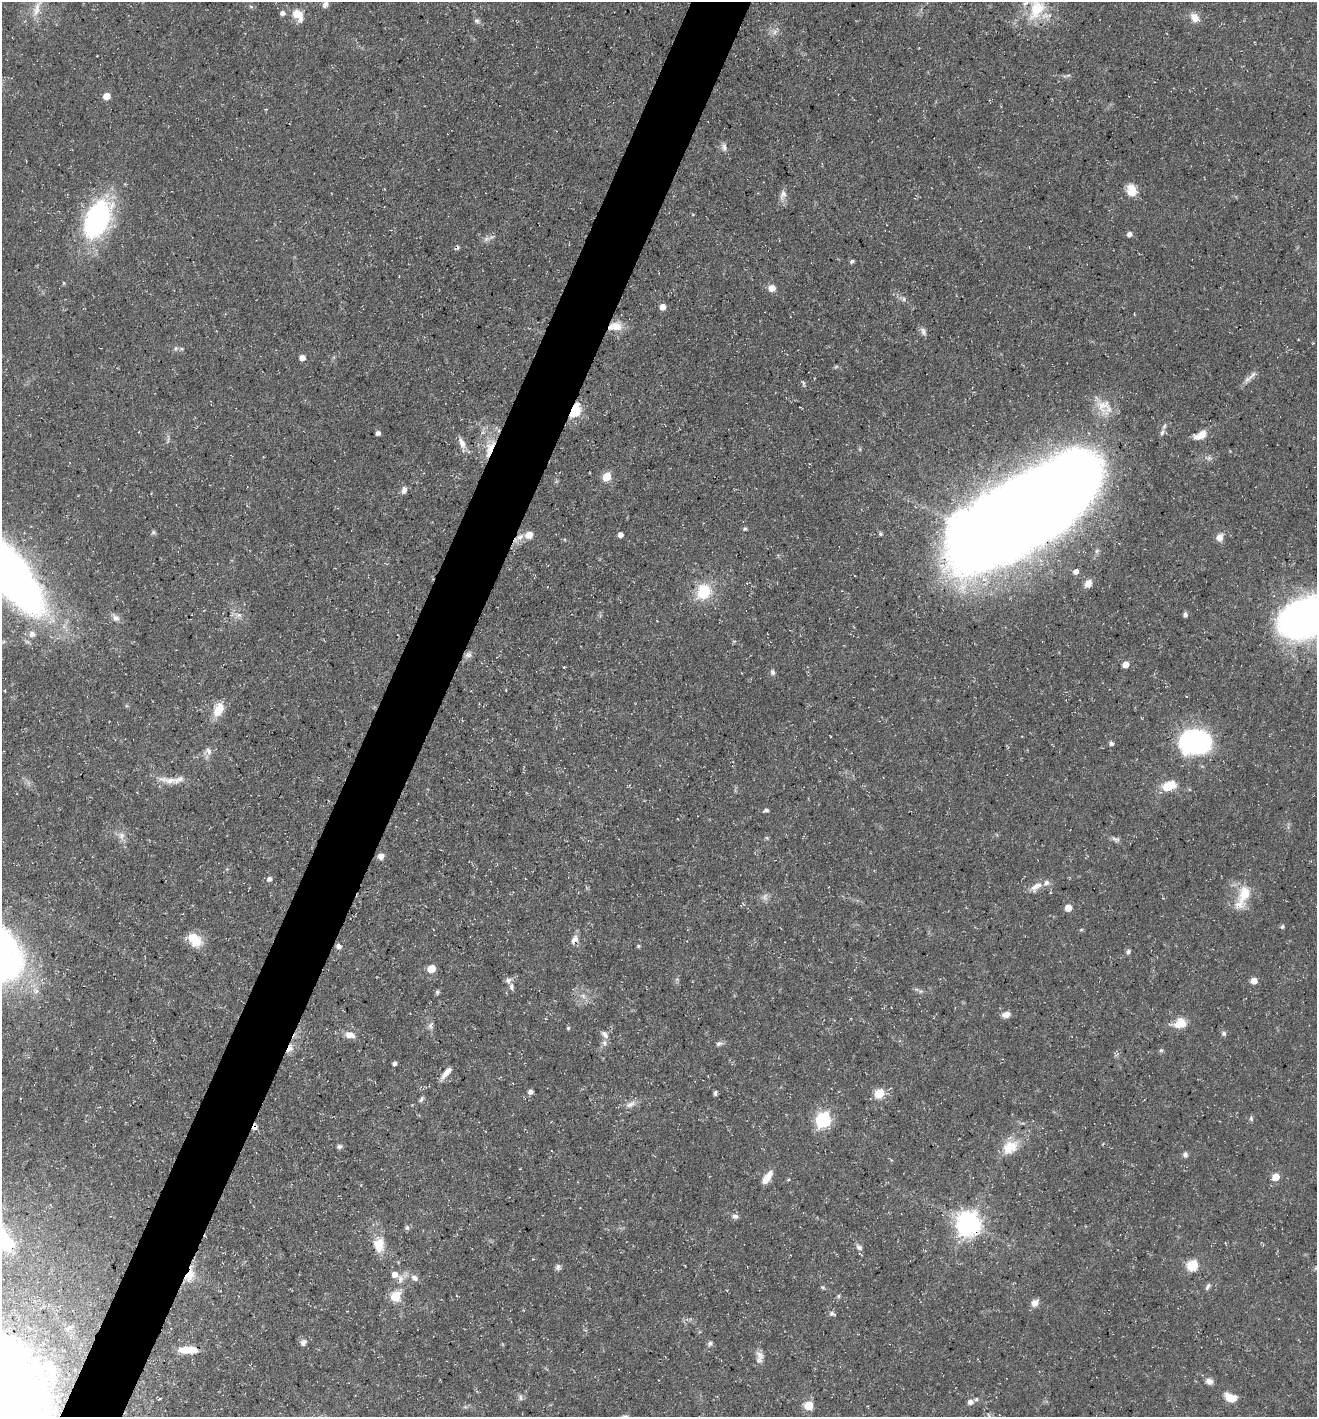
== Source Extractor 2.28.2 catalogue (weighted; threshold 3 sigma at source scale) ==
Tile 7 of 4 x 4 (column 3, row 2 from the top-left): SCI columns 2769-4083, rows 2833-4247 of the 5674 x 5663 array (HDU 1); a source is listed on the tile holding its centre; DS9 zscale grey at full resolution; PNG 1319 x 1419 px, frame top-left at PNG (2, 2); no overlay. Shown black and unused: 5% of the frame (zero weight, under 3 of 5 exposures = <1% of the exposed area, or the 3 px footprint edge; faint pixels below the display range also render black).
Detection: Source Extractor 2.28.2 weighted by HDU 2 'WHT'; one run over the whole footprint, this tile lists its part. Background 0.0358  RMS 0.0039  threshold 0.0175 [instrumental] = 3 sigma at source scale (4.5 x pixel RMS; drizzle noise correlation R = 1.50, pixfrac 1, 0.05/0.05 arcsec/px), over >= 5 px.
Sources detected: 152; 1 inside a brighter object's white glare — not listed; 7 inside a brighter listed object's ellipse — not listed separately; the other 144 listed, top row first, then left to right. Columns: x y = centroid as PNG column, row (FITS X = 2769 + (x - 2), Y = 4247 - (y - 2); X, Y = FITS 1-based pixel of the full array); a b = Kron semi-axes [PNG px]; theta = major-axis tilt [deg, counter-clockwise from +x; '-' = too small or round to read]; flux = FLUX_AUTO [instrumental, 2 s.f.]
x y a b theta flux
325 4 9 6 58 1.8
251 7 6 4 -2 0.62
37 9 27 9 71 5.8
1036 9 34 22 74 17
282 13 6 5 - 1.6
298 15 18 11 -55 5.6
1195 18 13 10 -52 3.6
477 21 8 6 -62 1.1
775 32 8 6 38 1.6
1067 76 13 3 12 0.88
106 96 5 5 - 6.1
724 147 11 7 -67 1.7
1131 191 11 8 -73 7.8
783 195 15 8 69 2.4
693 214 5 3 - 0.34
97 219 36 21 65 77
1129 234 6 5 - 1.6
486 239 11 6 18 1.7
457 248 7 4 58 0.83
852 261 5 4 - 0.96
772 288 8 7 - 3
904 299 6 4 -90 0.74
663 307 5 5 - 3.9
615 326 19 11 6 6.3
923 331 11 7 -66 1.6
176 348 6 6 - 0.88
302 358 6 5 - 2.6
1252 376 22 6 44 2.3
804 384 10 4 -85 0.67
1103 405 34 17 -50 8.6
575 410 7 5 64 52
1162 432 10 5 73 1.3
378 433 4 4 - 1.4
482 433 6 4 19 0.74
1200 435 18 8 25 4.6
462 443 16 7 -66 2.9
490 448 29 10 68 8.2
1208 458 10 6 -22 1.3
607 477 6 5 - 14
404 490 10 7 73 1.7
1023 510 122 53 33 1700
745 529 6 4 19 0.65
154 532 6 5 - 0.78
621 534 4 4 - 2.4
880 534 5 5 - 0.59
520 537 16 7 35 3.3
1220 537 9 8 - 2.9
386 564 6 2 -20 0.35
1076 571 6 5 - 2
8 572 57 20 -52 580
1088 583 9 8 - 2.9
704 592 23 19 65 13
238 615 8 7 - 1.8
1185 615 5 5 - 1.1
115 618 12 8 -42 2.2
1304 618 43 29 25 210
32 634 7 7 - 2.4
468 655 10 8 35 1.7
1126 664 5 5 - 4.2
564 667 3 3 - 0.27
773 672 8 6 -69 1.1
218 709 17 10 63 7.9
1195 742 29 21 7 75
1111 743 6 5 - 1.1
208 751 11 7 -59 1.9
170 780 33 9 -7 5.9
1169 786 13 8 20 9.6
766 810 5 4 - 1.2
121 836 11 8 -86 2.4
767 838 5 4 - 0.55
1116 839 12 6 -25 1.4
381 856 7 7 - 2.3
269 879 6 5 - 1.4
1036 887 21 9 37 3.8
1244 894 30 17 69 10
765 897 11 8 74 1.8
1068 908 5 5 - 5.9
1282 927 6 4 69 0.64
1081 930 6 3 20 0.46
574 939 13 7 52 2.5
194 940 19 12 -38 8.6
339 946 5 5 - 1.9
638 946 5 4 - 0.5
1128 952 8 6 57 1
431 969 6 5 - 8.7
1254 981 5 5 - 4.6
511 987 10 6 -84 1.4
920 991 6 4 -17 0.73
437 992 6 5 - 0.8
583 996 8 6 -46 1.4
1006 1015 10 7 15 2.4
1180 1023 15 12 14 6.4
431 1025 11 7 78 1.5
568 1028 4 4 - 0.54
1224 1033 7 6 - 1
605 1034 11 6 -48 1.7
350 1035 13 8 -13 3.3
604 1043 8 7 - 1.4
719 1044 9 6 20 1.1
290 1048 14 8 67 2.9
1161 1050 6 5 - 0.68
395 1063 4 4 - 1.4
446 1073 15 6 49 3.2
530 1092 5 5 - 1.8
715 1093 8 3 76 0.85
879 1093 6 5 - 20
421 1099 9 5 61 0.95
630 1104 16 7 21 2.7
1251 1118 7 5 -81 0.72
823 1120 7 6 - 89
255 1127 7 5 87 1.9
339 1146 6 6 - 1
1010 1147 23 17 37 8.9
1185 1154 7 6 - 1.2
767 1177 16 7 56 4.8
1276 1177 5 5 - 7.2
788 1180 4 3 - 0.39
735 1216 9 6 -12 1.5
968 1223 8 8 - 380
407 1228 7 6 - 0.95
379 1245 20 14 -89 7.5
859 1247 9 6 -40 1.3
1192 1265 6 6 - 34
558 1267 9 5 62 1.2
395 1274 6 6 - 3.5
190 1275 22 11 68 7
415 1278 10 7 -30 2
400 1279 14 8 -85 2.7
1208 1286 10 5 55 1.1
823 1287 6 5 - 0.6
395 1296 6 6 - 17
838 1296 6 4 -90 0.57
1035 1303 10 8 50 2.5
832 1314 7 6 - 1.1
303 1342 11 8 57 1.7
710 1343 7 5 65 1.1
188 1350 23 8 1 6.8
759 1357 17 9 89 2.8
50 1368 20 15 -47 8.2
1209 1381 10 8 -16 1.9
1231 1397 14 8 -22 5.7
521 1398 8 5 -84 1
970 1402 7 6 - 1.8
809 1405 5 5 - 15
Overlapping masked pixels (flux is a lower limit): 9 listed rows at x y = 615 326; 575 410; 490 448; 1023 510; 520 537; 290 1048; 255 1127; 968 1223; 190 1275
Isophote crosses this tile's border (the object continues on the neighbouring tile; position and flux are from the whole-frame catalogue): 4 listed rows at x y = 1036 9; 8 572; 1304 618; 970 1402